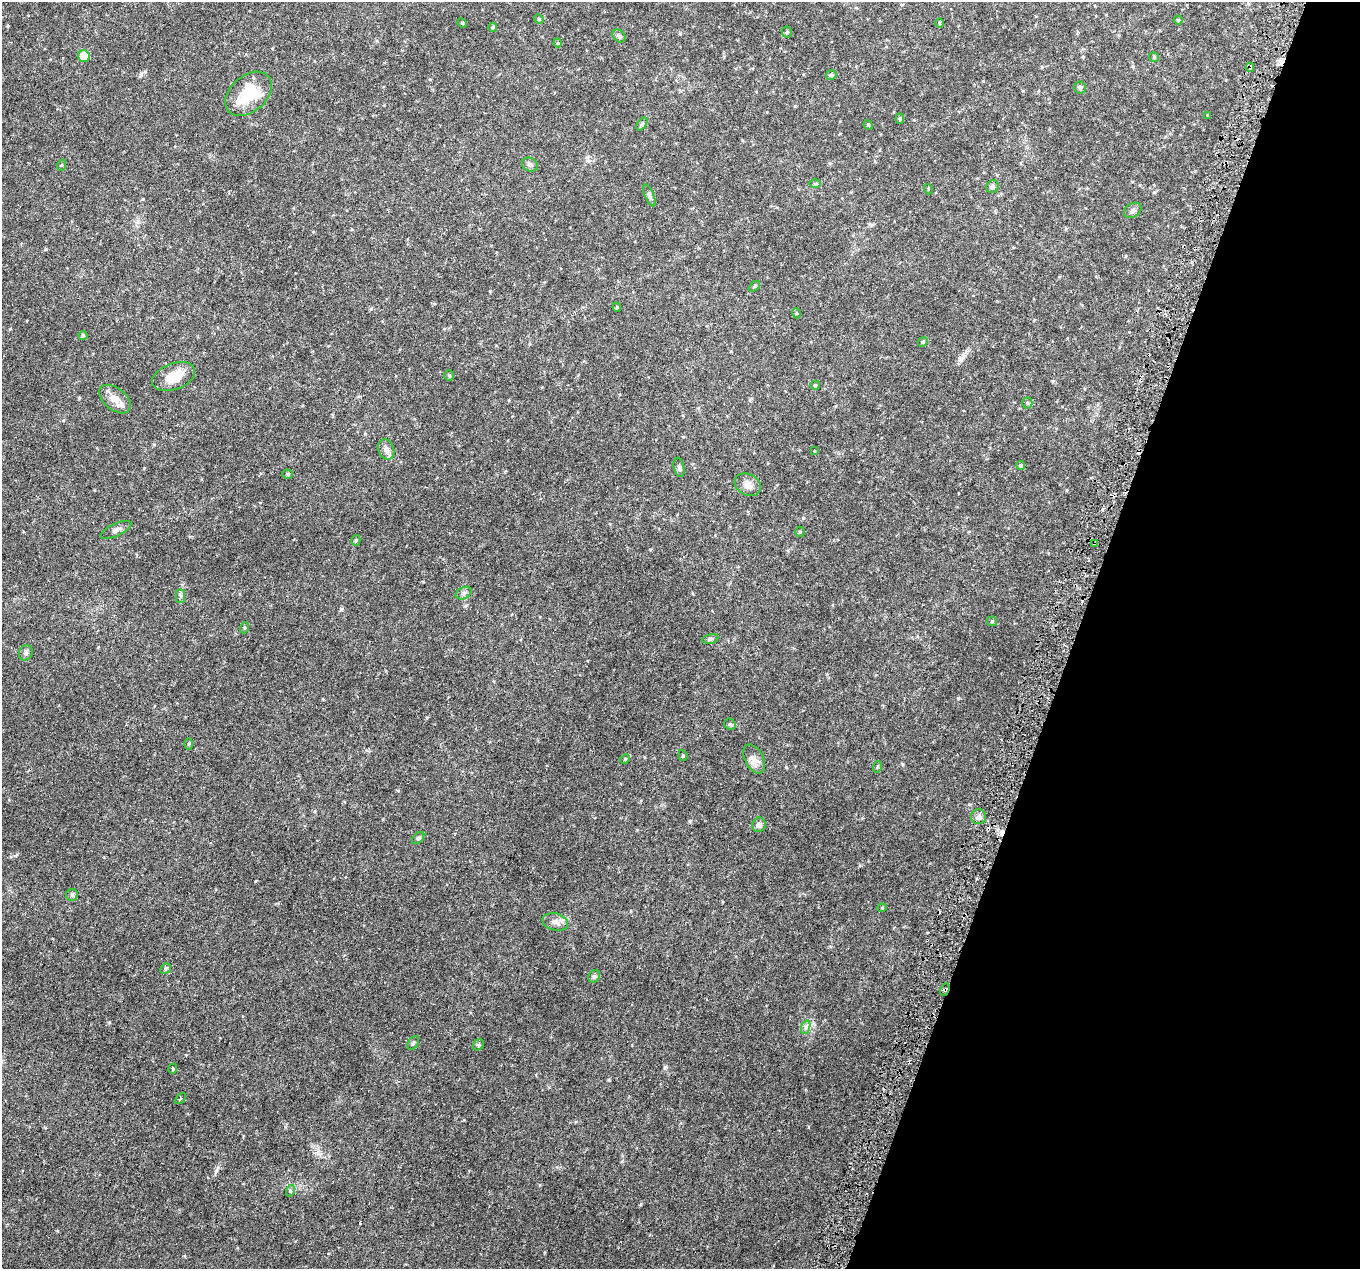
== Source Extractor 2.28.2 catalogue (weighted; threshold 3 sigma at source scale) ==
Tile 8 of 4 x 4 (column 4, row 2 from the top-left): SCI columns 4076-5433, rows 2761-4027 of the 5438 x 5586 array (HDU 1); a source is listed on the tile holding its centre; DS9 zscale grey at full resolution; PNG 1362 x 1271 px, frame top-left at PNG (2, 2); each listed source drawn as its Kron ellipse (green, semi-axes under 4 px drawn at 4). Shown black and unused: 21% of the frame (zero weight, under 3 of 6 exposures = <1% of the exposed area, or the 3 px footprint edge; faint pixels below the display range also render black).
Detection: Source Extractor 2.28.2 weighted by HDU 2 'WHT'; one run over the whole footprint, this tile lists its part. Background 0.0422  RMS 0.0024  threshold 0.00978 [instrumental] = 3 sigma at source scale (4.09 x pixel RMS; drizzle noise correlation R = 1.36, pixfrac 0.8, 0.0396/0.0396 arcsec/px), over >= 5 px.
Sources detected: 79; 6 cosmic-ray / hot-pixel residue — neither listed nor drawn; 1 inside a brighter listed object's ellipse — not listed separately; the other 72 listed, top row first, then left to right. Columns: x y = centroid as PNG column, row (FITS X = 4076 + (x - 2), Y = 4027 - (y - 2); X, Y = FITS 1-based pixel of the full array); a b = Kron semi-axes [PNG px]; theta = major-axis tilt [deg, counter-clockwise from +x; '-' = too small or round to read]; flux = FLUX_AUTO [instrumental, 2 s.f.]
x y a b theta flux
539 19 5 4 - 0.22
1178 20 4 4 - 0.27
462 23 5 4 - 0.22
939 23 5 3 - 0.18
493 27 4 4 - 0.34
787 32 5 5 - 0.28
619 36 7 5 -45 0.47
558 43 4 4 - 0.2
84 56 6 6 - 4.5
1154 57 5 4 - 0.29
1250 67 4 3 - 0.48
831 75 5 5 - 0.44
1080 87 6 6 - 0.43
248 94 26 18 41 8.9
1208 115 4 3 - 0.19
900 119 5 4 - 0.29
642 124 7 4 53 0.31
868 125 5 4 - 0.25
62 165 6 3 71 0.2
530 165 8 6 -27 0.6
815 184 6 4 0 0.28
992 187 7 6 - 0.46
928 189 5 3 - 0.23
649 195 12 4 -66 0.51
1133 210 9 7 33 0.65
754 286 6 4 45 0.28
617 307 4 4 - 0.22
796 313 5 3 - 0.23
83 335 4 4 - 0.37
923 342 5 4 - 0.25
449 376 5 4 - 0.29
174 377 22 13 20 4.2
815 385 5 4 - 0.24
115 399 18 11 -39 2.5
1027 403 5 5 - 0.29
386 449 10 7 -67 1.1
814 451 4 2 - 0.15
1021 465 4 4 - 0.37
679 467 10 5 -78 0.51
287 474 5 4 - 0.28
748 485 14 10 -28 1.6
116 530 16 6 25 0.88
800 532 5 5 - 0.26
356 540 5 4 - 0.34
1094 543 3 3 - 0.29
464 593 8 5 28 0.61
181 596 7 4 90 0.46
992 621 5 5 - 0.25
244 628 6 4 71 0.24
710 639 8 4 12 0.4
26 653 8 6 60 0.62
730 724 6 5 - 0.38
189 744 6 4 90 0.27
683 755 5 4 - 0.25
625 759 5 4 - 0.23
754 759 16 9 -62 1.5
877 767 6 3 71 0.26
979 817 7 7 - 0.78
759 825 7 6 - 0.75
418 838 7 4 45 0.34
72 895 6 6 - 0.39
882 908 4 4 - 0.2
555 922 13 8 -14 1.3
166 968 6 5 - 0.4
594 976 7 5 56 0.49
945 989 6 3 67 0.4
806 1027 7 4 72 0.5
413 1043 7 5 59 0.36
478 1045 6 4 44 0.35
173 1069 5 4 - 0.24
180 1099 6 3 47 0.26
290 1191 6 4 74 0.28
Overlapping masked pixels (flux is a lower limit): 3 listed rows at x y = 1250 67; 1094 543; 945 989
Unlisted compact peaks at least as high as the median listed source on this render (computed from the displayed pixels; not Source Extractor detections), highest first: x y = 958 698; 803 518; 665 1067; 341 609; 216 1171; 690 821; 109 1022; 786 767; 641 1204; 609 1080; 902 764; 371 309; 141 75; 143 199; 79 398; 490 291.